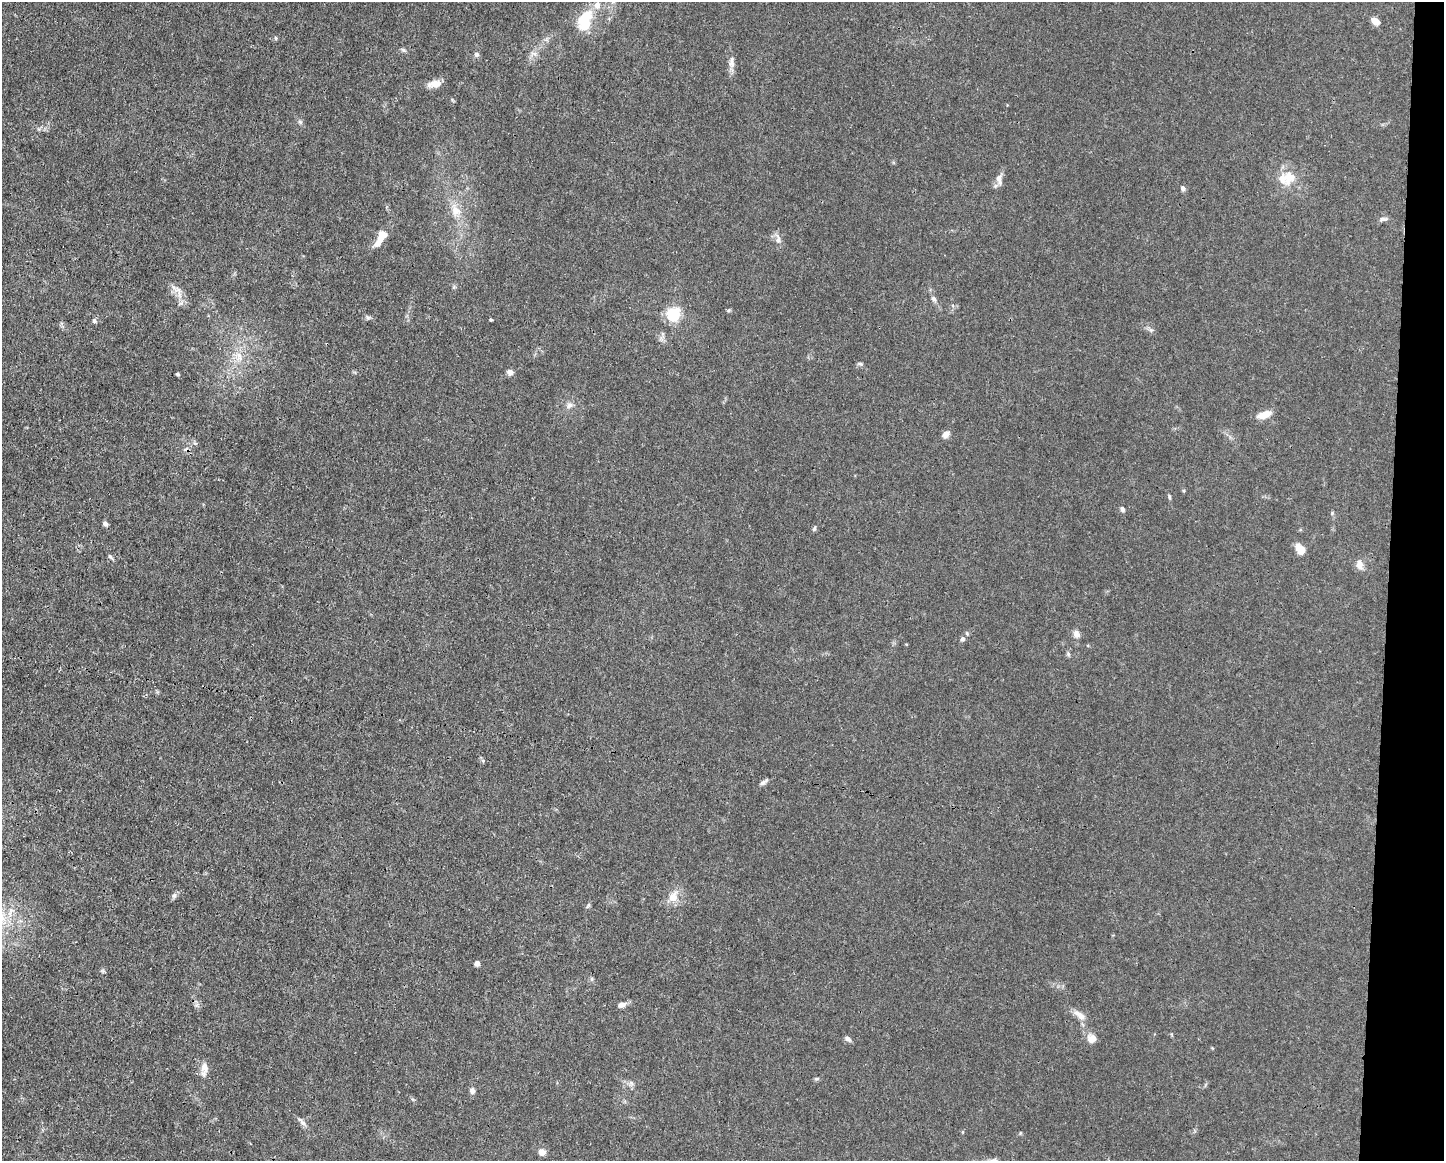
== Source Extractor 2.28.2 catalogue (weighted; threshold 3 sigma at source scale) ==
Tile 6 of 3 x 4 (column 3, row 2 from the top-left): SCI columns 2997-4438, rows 2318-3476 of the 4661 x 4634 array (HDU 1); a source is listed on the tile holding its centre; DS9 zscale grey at full resolution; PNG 1446 x 1163 px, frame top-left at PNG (2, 2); no overlay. Shown black and unused: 4% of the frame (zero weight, under 3 of 4 exposures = <1% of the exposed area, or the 3 px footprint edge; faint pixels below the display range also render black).
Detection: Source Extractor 2.28.2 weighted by HDU 2 'WHT'; one run over the whole footprint, this tile lists its part. Background 0.0161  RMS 0.0025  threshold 0.0115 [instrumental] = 3 sigma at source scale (4.5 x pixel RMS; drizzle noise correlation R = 1.50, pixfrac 1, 0.05/0.05 arcsec/px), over >= 5 px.
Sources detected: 64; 1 cosmic-ray / hot-pixel residue — not listed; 3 inside a brighter listed object's ellipse — not listed separately; the other 60 listed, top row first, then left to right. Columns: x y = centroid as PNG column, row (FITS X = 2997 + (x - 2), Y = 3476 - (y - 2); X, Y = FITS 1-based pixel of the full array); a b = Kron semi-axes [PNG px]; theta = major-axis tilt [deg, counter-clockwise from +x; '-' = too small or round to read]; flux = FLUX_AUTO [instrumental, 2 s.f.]
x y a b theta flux
585 21 29 17 73 8.1
1375 21 11 7 -38 1.9
275 38 6 4 -89 0.28
403 50 8 5 -28 0.48
534 53 9 4 -9 0.67
477 54 6 6 - 0.56
731 62 18 7 -90 1.6
435 84 17 8 10 2.2
300 122 7 5 -44 0.51
1290 177 24 18 60 5
999 179 17 8 -81 1.5
1183 188 6 5 - 0.73
455 210 19 13 -69 3.8
1384 219 13 5 10 0.72
778 239 16 6 -75 1.3
379 241 21 8 56 2.5
179 294 9 4 -72 0.9
934 299 8 6 -51 0.72
673 314 6 6 - 48
367 317 9 5 -28 0.56
491 320 3 3 - 0.25
94 321 6 5 - 0.52
1151 330 6 5 - 0.53
239 357 16 9 84 2.8
860 364 7 5 -21 0.46
510 372 5 5 - 1.9
178 374 3 3 - 0.38
569 405 9 8 - 1.1
1264 415 16 7 20 3
946 434 9 7 53 1.3
1169 497 7 3 -82 0.34
1122 509 7 5 -71 0.59
1332 513 5 4 - 0.3
105 524 7 5 -51 0.72
814 528 8 4 65 0.43
1300 549 10 7 -54 3.7
110 557 9 4 -49 0.48
1360 564 12 8 -76 1.7
1076 634 9 7 -61 1.2
963 639 6 6 - 0.63
1068 654 6 4 74 0.42
483 761 6 4 -50 0.39
763 782 11 5 34 0.78
174 895 8 5 63 0.68
673 897 17 12 58 3
588 905 9 3 56 0.39
11 911 13 6 73 1.8
477 963 6 5 - 0.81
103 971 6 5 - 0.38
592 979 6 4 89 0.39
622 1005 10 6 14 1.2
1079 1015 18 7 -35 2.1
848 1039 9 5 -41 0.69
1091 1039 12 10 -36 2
204 1068 14 9 -90 2
816 1079 7 4 6 0.39
631 1083 7 6 - 0.71
472 1091 7 6 - 0.93
302 1123 12 6 -45 0.96
542 1152 7 6 - 1.8